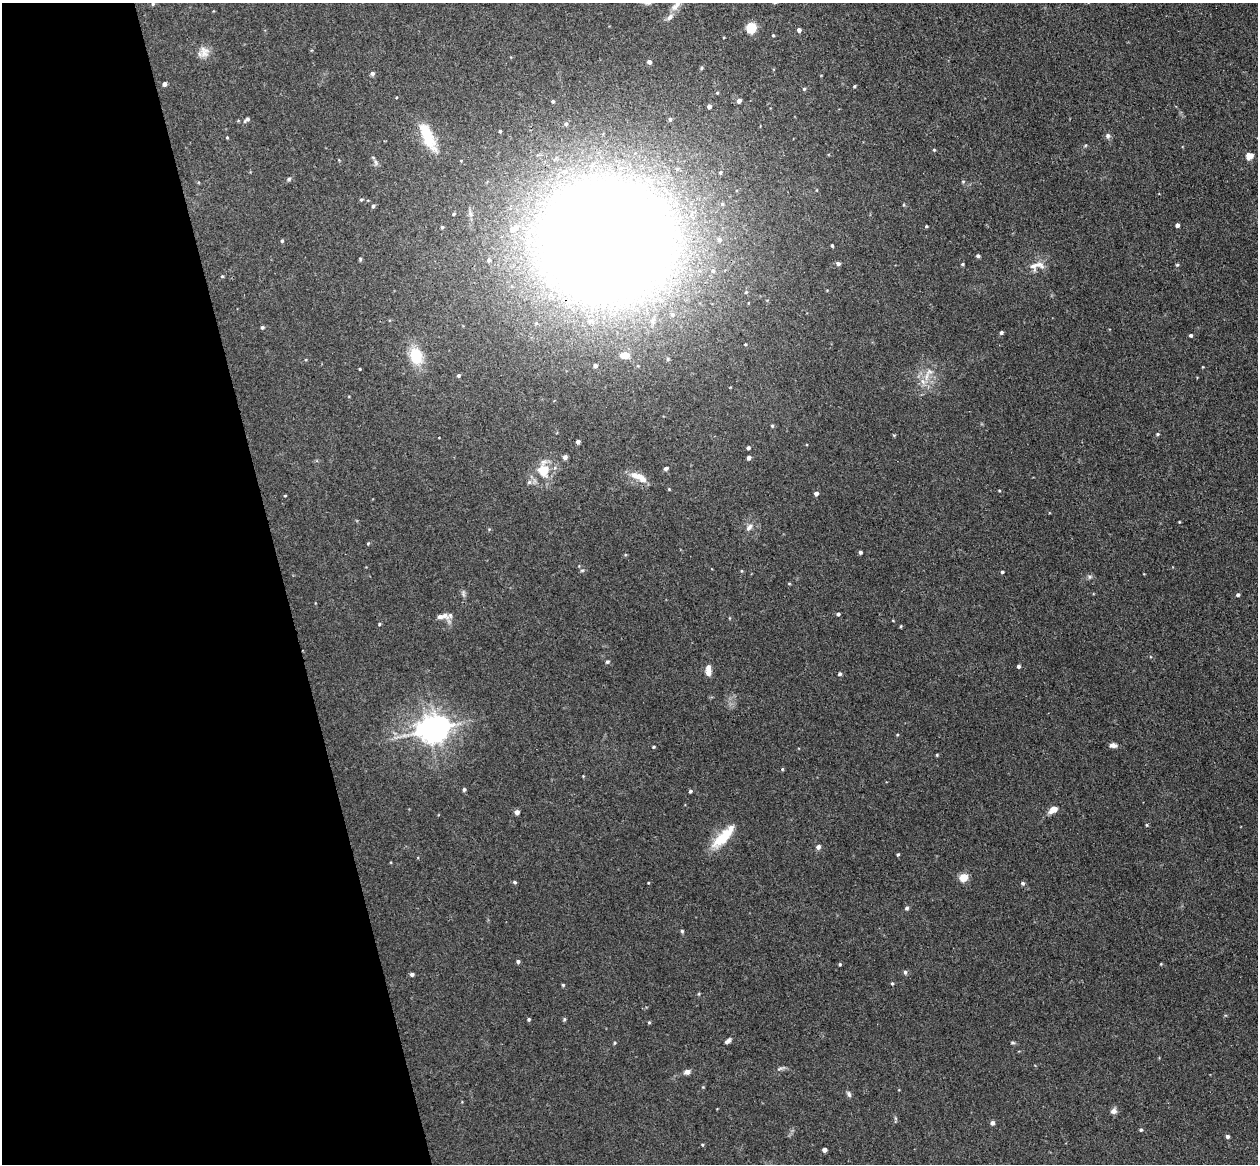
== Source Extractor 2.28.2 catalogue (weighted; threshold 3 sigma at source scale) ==
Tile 5 of 4 x 4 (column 1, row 2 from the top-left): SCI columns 58-1313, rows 2481-3642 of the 5135 x 5078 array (HDU 1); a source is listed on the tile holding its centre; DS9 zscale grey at full resolution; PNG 1260 x 1166 px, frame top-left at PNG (2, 3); no overlay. Shown black and unused: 22% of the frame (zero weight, under 3 of 4 exposures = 6% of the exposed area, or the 3 px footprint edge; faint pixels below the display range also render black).
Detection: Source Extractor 2.28.2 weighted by HDU 2 'WHT'; one run over the whole footprint, this tile lists its part. Background 0.0396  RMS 0.0045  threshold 0.0201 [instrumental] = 3 sigma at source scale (4.5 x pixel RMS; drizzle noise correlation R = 1.50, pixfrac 1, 0.05/0.05 arcsec/px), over >= 5 px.
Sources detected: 140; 1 inside a brighter object's white glare — not listed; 8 inside a brighter listed object's ellipse — not listed separately; the other 131 listed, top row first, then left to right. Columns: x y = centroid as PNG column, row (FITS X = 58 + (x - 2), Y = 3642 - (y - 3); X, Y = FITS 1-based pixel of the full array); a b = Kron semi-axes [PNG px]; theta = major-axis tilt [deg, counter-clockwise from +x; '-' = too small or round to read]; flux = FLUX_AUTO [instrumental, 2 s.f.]
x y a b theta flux
678 3 15 7 50 3.5
153 4 4 4 - 0.55
670 17 11 7 51 2.1
751 28 7 7 - 12
799 30 4 4 - 1.5
773 35 4 4 - 0.45
204 52 15 12 88 3.9
649 62 5 4 - 1.6
701 68 6 3 70 0.53
372 73 5 5 - 1.2
164 84 5 4 - 1.3
854 86 4 3 - 0.47
804 89 4 4 - 0.59
553 101 4 3 - 0.53
739 101 5 5 - 1.7
709 106 4 4 - 1.5
247 119 8 4 39 1.2
670 119 4 4 - 0.63
566 124 5 4 - 0.63
500 131 3 3 - 0.51
428 136 40 14 -65 14
1108 136 7 6 - 1.3
227 137 4 3 - 0.37
934 150 4 4 - 0.47
1249 156 5 5 - 10
376 162 9 4 -81 1
720 173 5 4 - 0.6
289 179 5 5 - 0.69
963 181 5 3 - 0.43
361 199 5 4 - 0.59
722 204 5 5 - 0.64
373 206 5 4 - 0.81
454 214 3 3 - 0.44
1177 225 4 4 - 1.5
926 226 4 3 - 0.43
442 227 3 3 - 0.52
513 229 10 8 30 4.1
719 239 6 6 - 1.2
282 241 4 4 - 0.57
606 241 92 81 -4 1500
832 246 4 3 - 0.49
978 256 5 4 - 0.88
360 259 5 4 - 0.54
489 260 5 4 - 0.87
838 264 5 4 - 1.1
962 264 4 4 - 0.49
1038 264 21 8 -16 3.7
1177 265 5 4 - 0.45
713 271 6 5 - 0.81
222 276 5 4 - 0.53
746 292 4 4 - 0.53
262 327 5 4 - 0.71
1001 332 4 4 - 0.96
1191 335 4 4 - 0.82
745 344 4 3 - 0.43
625 355 10 7 -4 3.8
416 356 20 14 -77 13
595 366 4 4 - 1.1
360 369 3 3 - 0.36
458 375 4 4 - 0.76
927 376 17 5 78 3.4
772 426 4 4 - 0.58
1157 434 4 4 - 0.51
578 442 4 4 - 1.2
748 448 4 4 - 0.91
565 457 4 4 - 1.9
749 458 4 4 - 1.5
666 468 5 4 - 1.3
544 470 14 10 -79 11
639 477 23 8 -25 5.9
529 482 6 5 - 1
999 491 4 3 - 0.4
816 494 5 4 - 1.5
285 496 4 2 - 0.34
1179 522 3 3 - 0.34
749 527 11 6 51 1.8
368 543 5 4 - 0.45
860 552 4 4 - 0.93
582 570 6 4 1 0.58
1002 572 4 3 - 0.67
1089 577 6 4 72 0.77
1238 595 4 4 - 0.93
838 614 4 4 - 0.81
445 615 9 7 -45 2
379 624 4 4 - 0.45
901 626 4 3 - 0.4
607 662 5 4 - 0.71
1018 666 4 4 - 0.83
708 673 8 6 74 2.7
840 674 4 4 - 0.95
429 730 8 7 - 360
1113 745 8 5 -10 1.8
653 747 4 3 - 0.51
937 755 4 4 - 0.42
782 769 4 4 - 0.46
583 776 3 3 - 0.32
464 790 5 4 - 0.76
690 791 4 4 - 0.68
1053 809 8 6 35 4.4
517 812 5 4 - 2
1147 825 5 3 - 0.44
723 837 30 11 44 13
818 847 5 5 - 1.6
898 854 4 3 - 0.59
964 877 7 7 - 6.3
515 882 5 4 - 0.69
1022 883 5 5 - 0.78
907 908 5 5 - 0.75
682 931 5 5 - 0.56
518 961 4 4 - 0.91
840 964 4 3 - 0.56
905 972 6 4 -76 0.86
412 974 4 4 - 1.1
892 983 4 4 - 0.5
563 985 4 4 - 0.51
529 1019 4 4 - 0.64
564 1019 5 4 - 0.56
649 1022 4 4 - 0.46
728 1041 9 5 37 1.2
615 1043 5 3 - 0.44
1013 1043 7 3 0 0.59
780 1068 11 3 15 0.96
687 1072 7 5 16 1.9
703 1087 4 4 - 0.35
849 1094 8 5 -69 1.1
1114 1111 8 6 23 1.7
992 1123 5 4 - 1.4
1141 1130 4 4 - 0.74
1227 1137 4 4 - 1.1
702 1145 4 4 - 0.43
824 1150 4 4 - 1.8
Overlapping masked pixels (flux is a lower limit): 1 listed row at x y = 606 241
Isophote crosses this tile's border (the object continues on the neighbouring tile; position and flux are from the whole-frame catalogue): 1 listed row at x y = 678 3